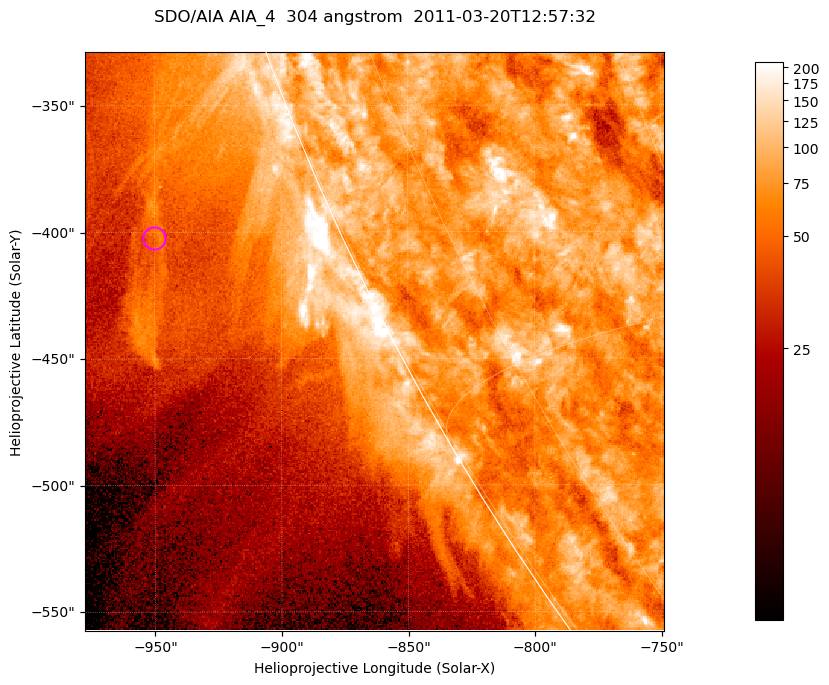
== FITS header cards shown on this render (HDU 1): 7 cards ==
TELESCOP= 'SDO/AIA '           / For AIA: SDO/AIA
INSTRUME= 'AIA_4   '           / For AIA: AIA_ATA1, AIA_ATA2, AIA_ATA3 or AIA_AT
WAVELNTH=                  304 / [angstrom] Wavelength
WAVEUNIT= 'angstrom'           / Wavelength unit: angstrom
DATE-OBS= '2011-03-20T12:57:32.127' / [ISO] Date when observation started; ISO 8
CTYPE1  = 'HPLN-TAN'           / CTYPE1; Typically HPLN
CTYPE2  = 'HPLT-TAN'           / CTYPE2; Typically HPLT

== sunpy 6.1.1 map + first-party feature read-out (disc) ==
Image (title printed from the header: SDO/AIA AIA_4  304 angstrom  2011-03-20T12:57:32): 381 x 381 px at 0.6 arcsec/px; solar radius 964 arcsec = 1606 px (partial field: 0.8% of the solar disc is inside the frame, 45% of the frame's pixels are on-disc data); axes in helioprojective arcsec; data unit not stated in the header (colour bar unlabelled)
Orientation: roll -0.132 deg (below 1 deg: not rotated)
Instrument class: DISC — disc imager (sunpy class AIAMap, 304 A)
Bright regions (active regions / flare kernels): reference = the on-disc median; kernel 3 px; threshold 5 sigma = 115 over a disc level ~75.1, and >= 1.15x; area >= 145 px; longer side >= 5 px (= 3 arcsec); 0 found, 0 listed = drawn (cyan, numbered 1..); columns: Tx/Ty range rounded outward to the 2 arcsec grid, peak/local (2 s.f.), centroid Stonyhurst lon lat
Off-limb structures (1.02-1.3 R_sun): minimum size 72 px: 6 found; the strongest spans PA ~110..115 deg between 1.04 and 1.11 R_sun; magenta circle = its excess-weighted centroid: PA ~115 deg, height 1.07 R_sun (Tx ~-950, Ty ~-402 arcsec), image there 1.5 x the reference